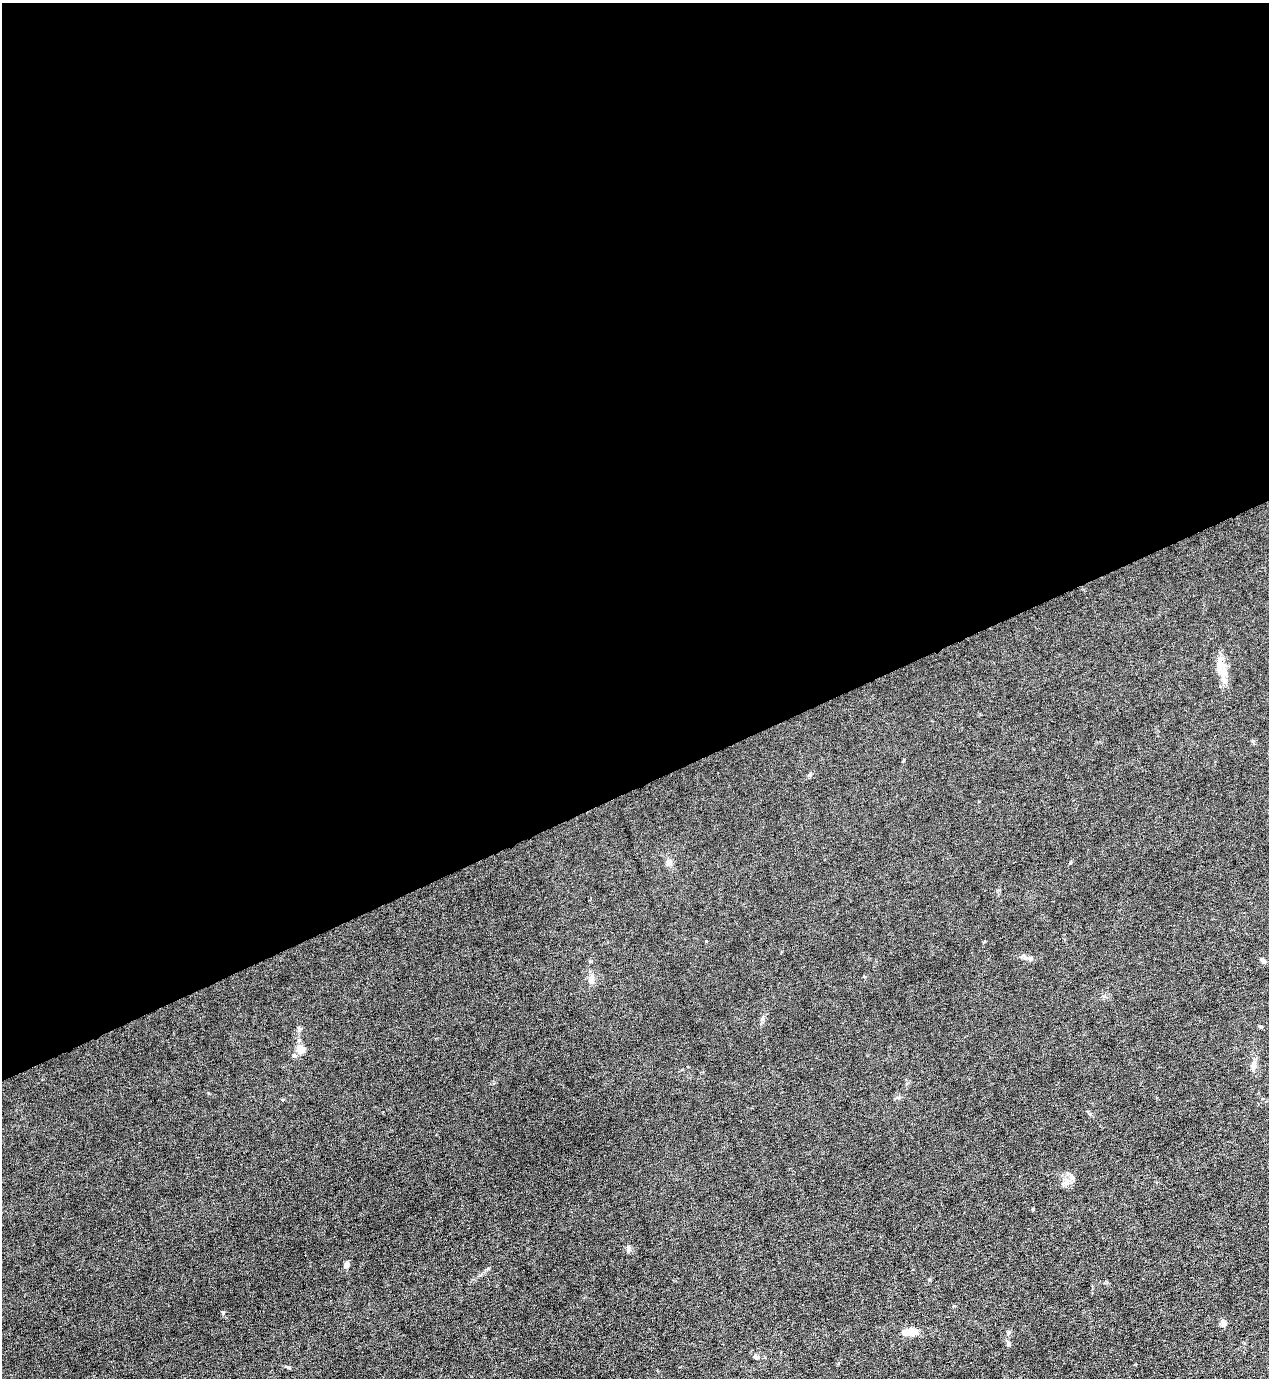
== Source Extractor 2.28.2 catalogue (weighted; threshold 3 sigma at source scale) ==
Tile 2 of 4 x 4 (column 2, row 1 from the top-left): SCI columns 1544-2810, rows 4131-5506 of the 5490 x 5506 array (HDU 1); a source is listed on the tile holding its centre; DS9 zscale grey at full resolution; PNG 1271 x 1380 px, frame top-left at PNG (2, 3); no overlay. Shown black and unused: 57% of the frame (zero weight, under 6 of 12 exposures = <1% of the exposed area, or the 3 px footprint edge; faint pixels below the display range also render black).
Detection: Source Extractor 2.28.2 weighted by HDU 2 'WHT'; one run over the whole footprint, this tile lists its part. Background 0.017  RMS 0.0031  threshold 0.0129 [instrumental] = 3 sigma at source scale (4.09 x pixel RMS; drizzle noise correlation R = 1.36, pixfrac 0.8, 0.05/0.05 arcsec/px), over >= 5 px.
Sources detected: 22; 1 inside a brighter listed object's ellipse — not listed separately; the other 21 listed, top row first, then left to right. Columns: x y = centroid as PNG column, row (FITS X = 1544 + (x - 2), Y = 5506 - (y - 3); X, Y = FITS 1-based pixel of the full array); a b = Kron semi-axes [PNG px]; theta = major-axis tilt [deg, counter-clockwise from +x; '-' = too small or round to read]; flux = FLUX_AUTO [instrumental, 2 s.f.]
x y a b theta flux
1222 671 23 11 -56 3.5
669 862 8 7 - 1.2
1070 863 5 3 - 0.29
1030 958 7 6 - 0.77
1263 960 10 5 -47 0.82
591 981 9 7 -41 1.1
762 1019 7 4 70 0.57
1261 1027 6 4 -31 0.35
299 1028 7 5 -68 0.52
300 1049 5 5 - 9.7
294 1055 6 6 - 0.67
1254 1065 14 6 86 1.5
1066 1182 10 8 18 1.7
1033 1209 4 3 - 0.3
628 1248 9 4 -89 0.59
346 1265 7 6 - 0.99
1224 1323 10 6 -67 0.91
911 1332 23 9 6 3
1009 1332 6 6 - 0.59
756 1357 6 5 - 1
288 1367 6 4 -18 0.36
Unlisted compact peaks at least as high as the median listed source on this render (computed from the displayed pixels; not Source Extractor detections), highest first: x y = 809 775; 488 1269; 480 1275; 1090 1114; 590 961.